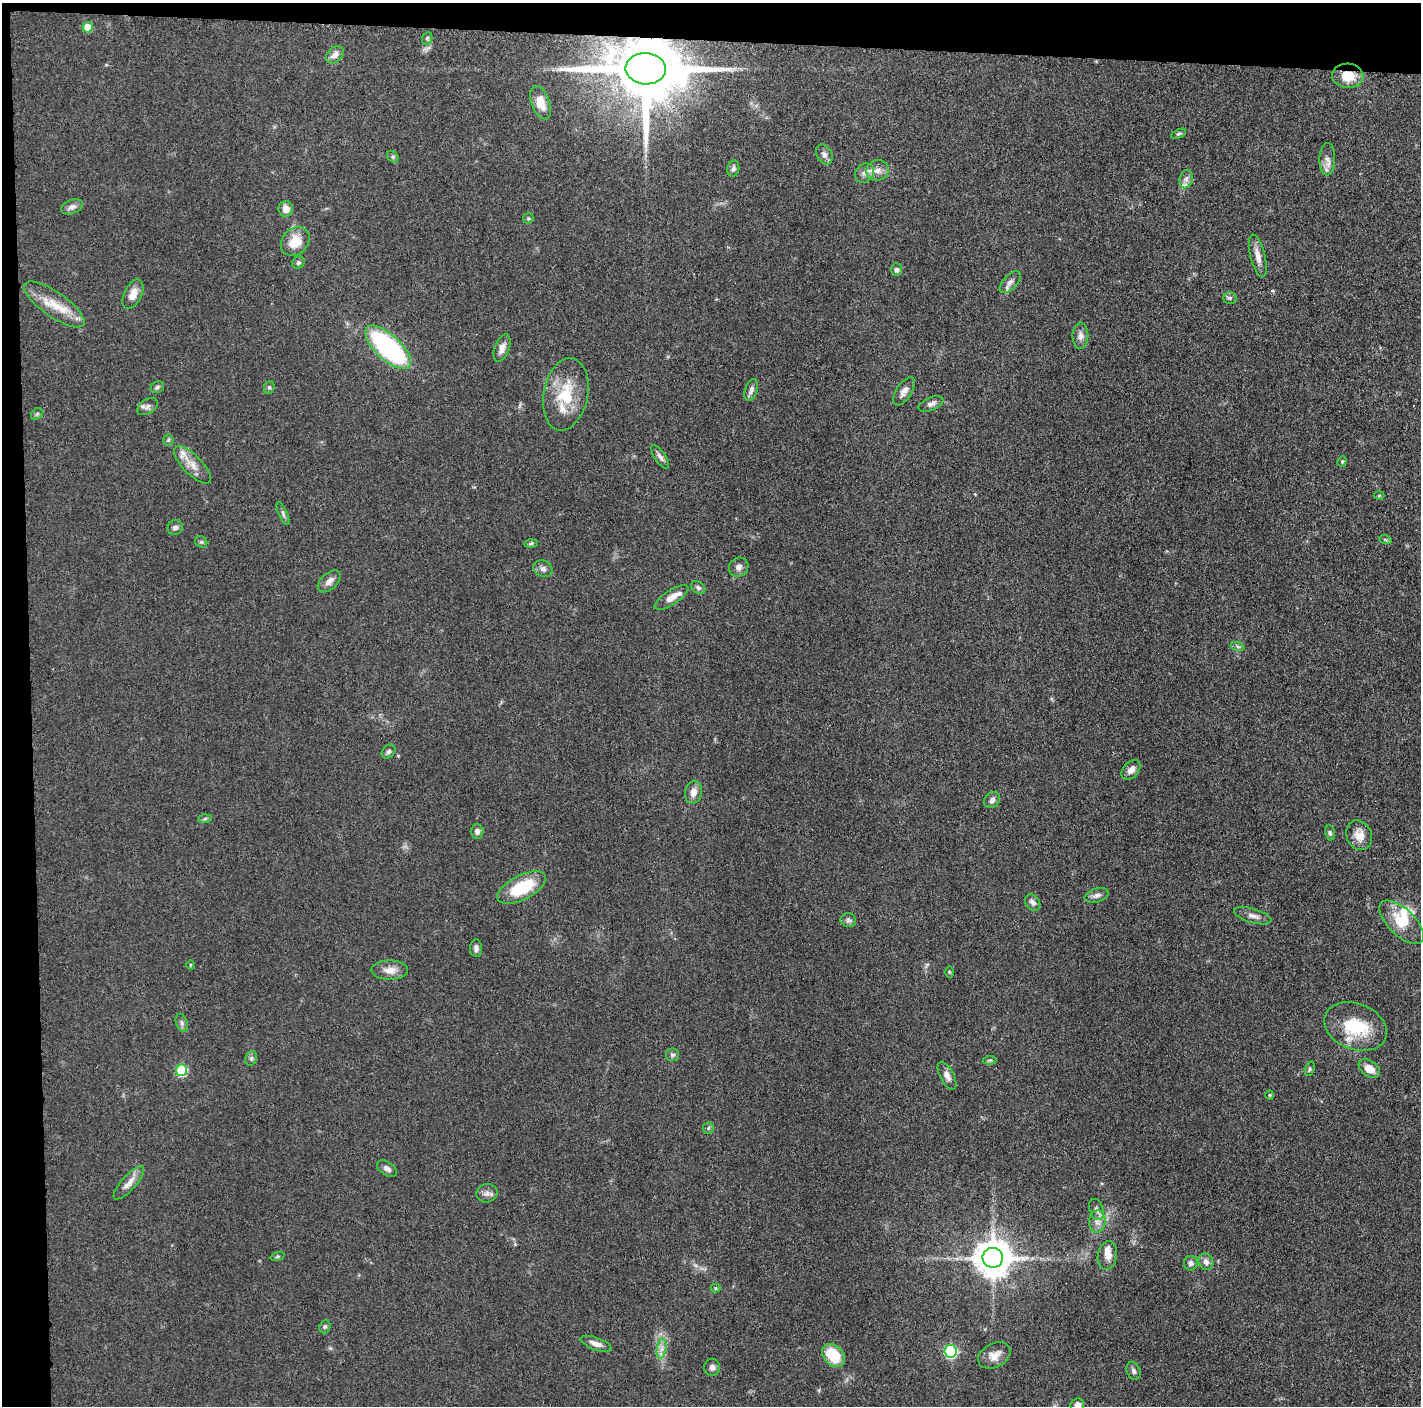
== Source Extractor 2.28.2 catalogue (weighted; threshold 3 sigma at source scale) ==
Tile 1 of 3 x 3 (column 1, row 1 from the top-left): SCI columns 7-1425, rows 2828-4231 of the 4265 x 4250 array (HDU 1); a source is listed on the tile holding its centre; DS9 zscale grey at full resolution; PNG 1423 x 1408 px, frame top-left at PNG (2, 3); each listed source drawn as its Kron ellipse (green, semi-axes under 4 px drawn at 4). Shown black and unused: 5% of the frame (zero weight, under 3 of 5 exposures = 1% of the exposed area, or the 3 px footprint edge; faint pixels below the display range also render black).
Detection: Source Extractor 2.28.2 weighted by HDU 2 'WHT'; one run over the whole footprint, this tile lists its part. Background 0.0485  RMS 0.0053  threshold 0.0237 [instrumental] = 3 sigma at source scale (4.5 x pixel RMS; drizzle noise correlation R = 1.50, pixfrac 1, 0.05/0.05 arcsec/px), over >= 5 px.
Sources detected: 111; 1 inside a brighter object's white glare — neither listed nor drawn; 9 inside a brighter listed object's ellipse — not listed separately; the other 101 listed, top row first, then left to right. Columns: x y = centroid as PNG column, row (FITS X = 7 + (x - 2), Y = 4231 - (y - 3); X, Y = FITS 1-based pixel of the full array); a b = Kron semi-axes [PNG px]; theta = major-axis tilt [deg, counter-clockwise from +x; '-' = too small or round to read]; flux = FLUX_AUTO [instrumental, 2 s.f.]
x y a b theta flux
88 27 5 5 - 10
427 38 6 5 - 0.91
335 55 10 7 43 3.4
646 69 20 15 -2 6200
1348 76 15 12 -4 10
540 103 17 9 -70 8
1178 134 8 4 26 0.93
824 154 11 7 -60 2.3
393 157 6 5 - 0.92
1327 159 16 8 89 3.5
733 169 8 6 74 1.6
877 170 11 10 - 4.1
865 173 10 9 - 2.7
1186 179 9 6 75 2.1
72 207 11 7 23 2.6
286 209 8 7 - 4.2
528 218 6 5 - 0.68
295 242 16 12 44 10
1258 256 22 7 -76 4.6
298 263 6 5 - 0.99
896 270 6 5 - 1.5
1010 282 14 7 46 2.5
133 294 16 8 64 5.8
1230 298 7 5 1 1.2
54 304 36 12 -35 13
1080 336 13 8 90 2.9
388 347 29 12 -43 88
502 348 14 7 68 3.5
157 387 7 5 35 1.1
269 387 6 5 - 0.89
751 390 11 6 72 2.2
904 391 16 7 57 3.1
566 394 37 22 79 22
931 404 13 6 24 2.3
148 406 11 7 34 2.1
37 414 6 5 - 0.93
168 440 5 5 - 0.74
660 457 14 5 -56 2.2
1342 461 5 4 - 0.72
192 465 24 9 -45 6.3
1379 495 5 3 - 0.54
283 513 12 4 -66 1.3
175 527 8 7 - 1.9
1385 539 6 4 -20 0.66
201 542 6 5 - 0.94
531 543 7 4 2 0.82
739 567 10 9 - 2.3
543 569 10 8 -27 2.2
329 581 14 8 43 3.2
698 588 8 5 -31 1.3
671 597 19 7 33 5.5
1238 647 7 4 -19 1
388 752 8 6 44 1.3
1131 770 11 7 48 3
693 792 11 8 78 4
992 800 9 7 47 1.9
205 819 6 4 3 0.86
477 831 7 6 - 2
1330 833 7 5 -80 0.97
1359 835 15 12 -66 5.8
522 888 26 12 27 25
1097 895 12 6 16 2.3
1033 903 9 6 -50 2.2
1253 916 19 7 -16 3.1
848 920 8 7 - 1.4
1402 922 28 13 -44 13
476 948 9 6 89 2.1
190 965 5 3 - 0.57
390 970 18 9 0 5.3
949 972 5 3 - 0.52
182 1023 9 5 -70 1.5
1356 1026 32 23 -21 26
672 1055 6 6 - 1.3
251 1058 7 5 69 1.2
990 1060 7 4 7 0.77
1310 1069 7 4 70 0.99
1369 1069 12 7 -36 6
182 1070 6 5 - 37
947 1076 15 7 -62 3
1270 1095 4 4 - 0.54
708 1128 6 5 - 0.89
387 1169 11 6 -33 2.1
129 1183 21 7 48 4.7
487 1193 10 9 - 2.5
1097 1209 11 6 -70 2.3
1097 1222 11 8 83 3.6
277 1256 7 3 19 0.64
1107 1256 14 9 80 5.1
993 1258 10 10 - 1400
1206 1262 8 7 - 2.6
1191 1263 7 7 - 1.9
716 1288 5 4 - 0.65
325 1327 7 5 67 1.1
596 1344 16 6 -20 3.4
662 1349 10 4 81 2.3
951 1351 6 6 - 61
833 1355 13 9 -46 19
994 1355 17 12 28 5.3
712 1367 8 7 - 1.8
1134 1371 9 6 -67 1.7
1077 1405 7 6 - 3.6
Overlapping masked pixels (flux is a lower limit): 2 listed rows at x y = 646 69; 1348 76
Isophote crosses this tile's border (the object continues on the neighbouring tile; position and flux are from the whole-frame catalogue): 1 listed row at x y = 1077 1405